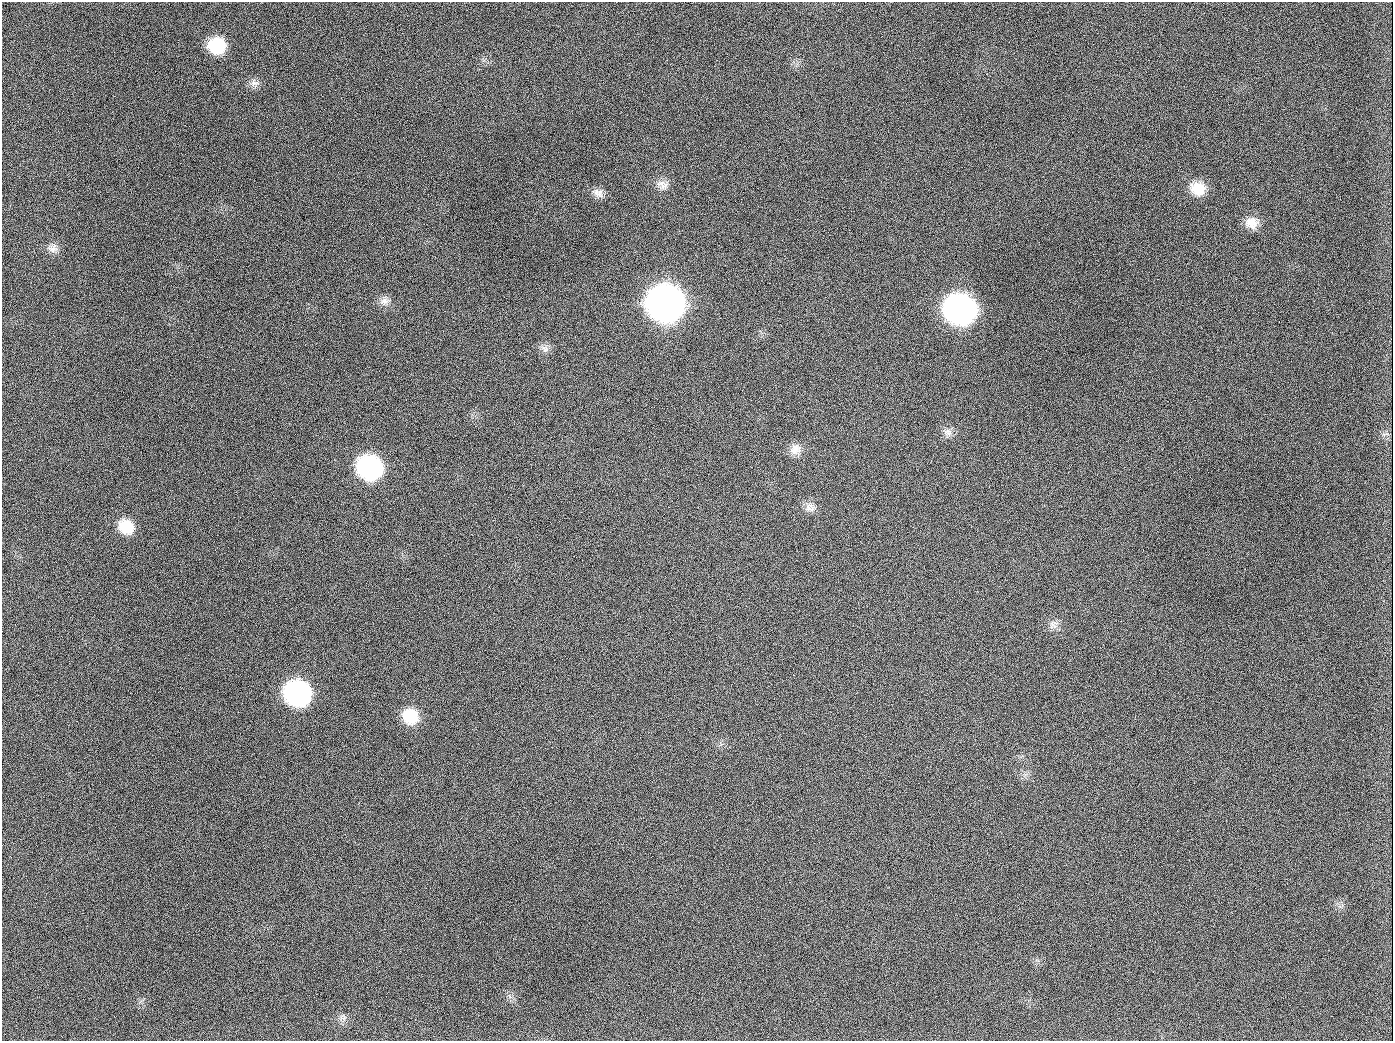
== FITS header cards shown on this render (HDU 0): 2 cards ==
NAXIS1  =                 1391
NAXIS2  =                 1039

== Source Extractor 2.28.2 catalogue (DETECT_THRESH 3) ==
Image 1391 x 1039 px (HDU 0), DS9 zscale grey, 1 PNG px = 1 image px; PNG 1395 x 1043 px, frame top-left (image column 1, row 1039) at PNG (2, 2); no overlay
Background 1380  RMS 66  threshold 198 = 3 sigma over >= 5 px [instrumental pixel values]
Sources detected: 23; all 23 listed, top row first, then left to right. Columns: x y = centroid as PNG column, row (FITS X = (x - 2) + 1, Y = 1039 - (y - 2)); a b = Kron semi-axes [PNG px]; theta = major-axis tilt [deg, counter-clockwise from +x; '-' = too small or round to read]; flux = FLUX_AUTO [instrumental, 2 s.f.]
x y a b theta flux
217 45 17 15 -2 2.0e+05
254 83 13 10 -37 2.8e+04
189 126 2 2 - 6.5e+03
663 185 18 11 -31 4.0e+04
1198 188 18 16 -24 9.7e+04
599 193 14 10 -77 3.0e+04
1252 223 18 14 8 6.1e+04
53 248 14 12 -4 3.2e+04
384 301 13 10 13 3.1e+04
665 303 20 18 -18 5.8e+06
960 309 20 17 -15 2.6e+06
545 349 12 9 -52 2.5e+04
654 407 2 2 - 4.0e+03
947 432 13 10 -21 2.9e+04
795 450 15 15 - 4.6e+04
370 467 18 16 -26 9.1e+05
810 507 14 12 -49 3.5e+04
126 527 17 15 -38 1.2e+05
1053 624 15 9 -65 3.1e+04
298 693 18 17 - 1.1e+06
410 716 18 17 - 1.3e+05
343 1018 12 7 -15 2.1e+04
944 1026 2 2 - 5.6e+03